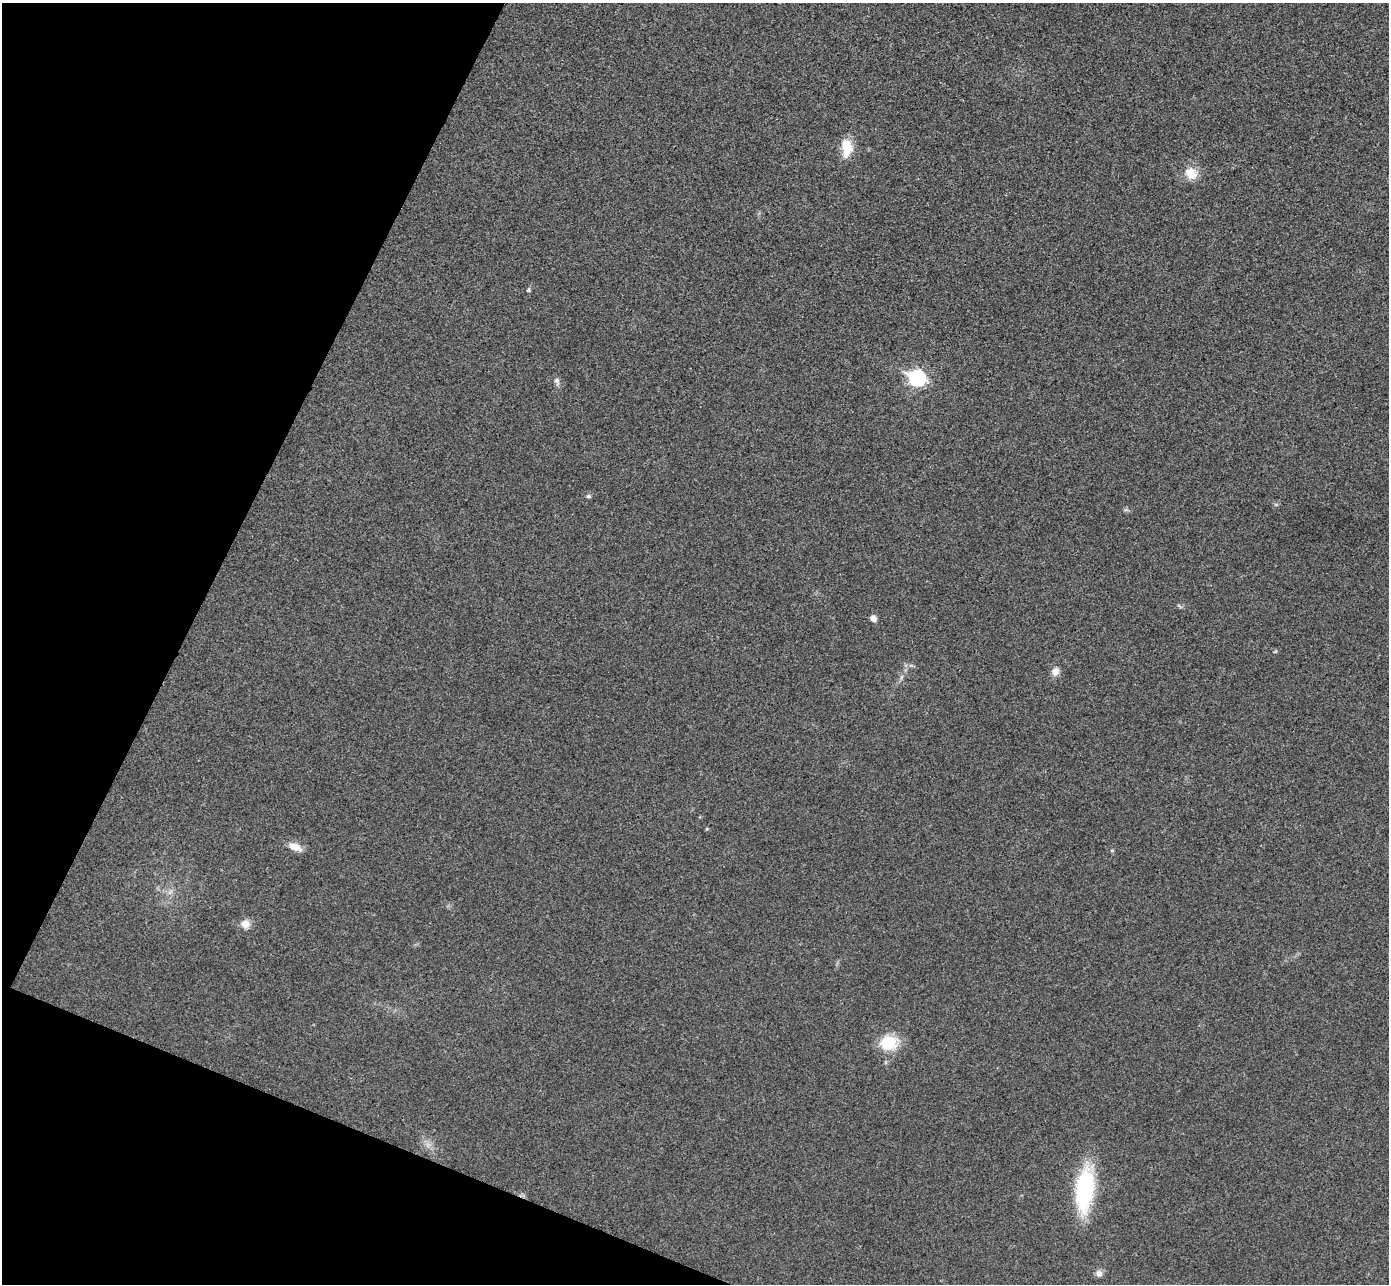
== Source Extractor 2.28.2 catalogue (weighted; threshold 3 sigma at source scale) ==
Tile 9 of 4 x 4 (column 1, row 3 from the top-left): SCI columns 28-1414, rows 1476-2757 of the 5607 x 5646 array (HDU 1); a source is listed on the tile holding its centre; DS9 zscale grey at full resolution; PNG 1391 x 1286 px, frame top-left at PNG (2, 3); no overlay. Shown black and unused: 20% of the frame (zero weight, under 3 of 4 exposures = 6% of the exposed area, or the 3 px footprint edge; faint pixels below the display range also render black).
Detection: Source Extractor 2.28.2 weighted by HDU 2 'WHT'; one run over the whole footprint, this tile lists its part. Background 0.025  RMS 0.0063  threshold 0.0283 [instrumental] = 3 sigma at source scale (4.5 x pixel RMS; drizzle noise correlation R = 1.50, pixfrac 1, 0.05/0.05 arcsec/px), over >= 5 px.
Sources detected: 15; all 15 listed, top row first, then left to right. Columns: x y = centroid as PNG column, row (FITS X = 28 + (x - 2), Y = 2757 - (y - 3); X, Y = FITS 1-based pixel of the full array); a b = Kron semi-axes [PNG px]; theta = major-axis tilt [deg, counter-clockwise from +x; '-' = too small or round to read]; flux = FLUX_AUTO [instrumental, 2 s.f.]
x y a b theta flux
847 148 22 12 -88 13
1191 173 18 15 -38 10
528 290 7 4 60 0.91
917 378 8 7 - 140
557 381 12 6 -79 2.2
588 496 7 5 0 1.1
873 618 8 7 - 2.8
1055 671 12 10 74 4
707 829 5 4 - 0.65
295 847 19 9 -25 6.3
170 892 9 4 45 1.7
245 924 12 11 - 5
889 1043 23 19 5 19
1085 1189 45 17 83 69
1099 1273 9 8 - 2.8